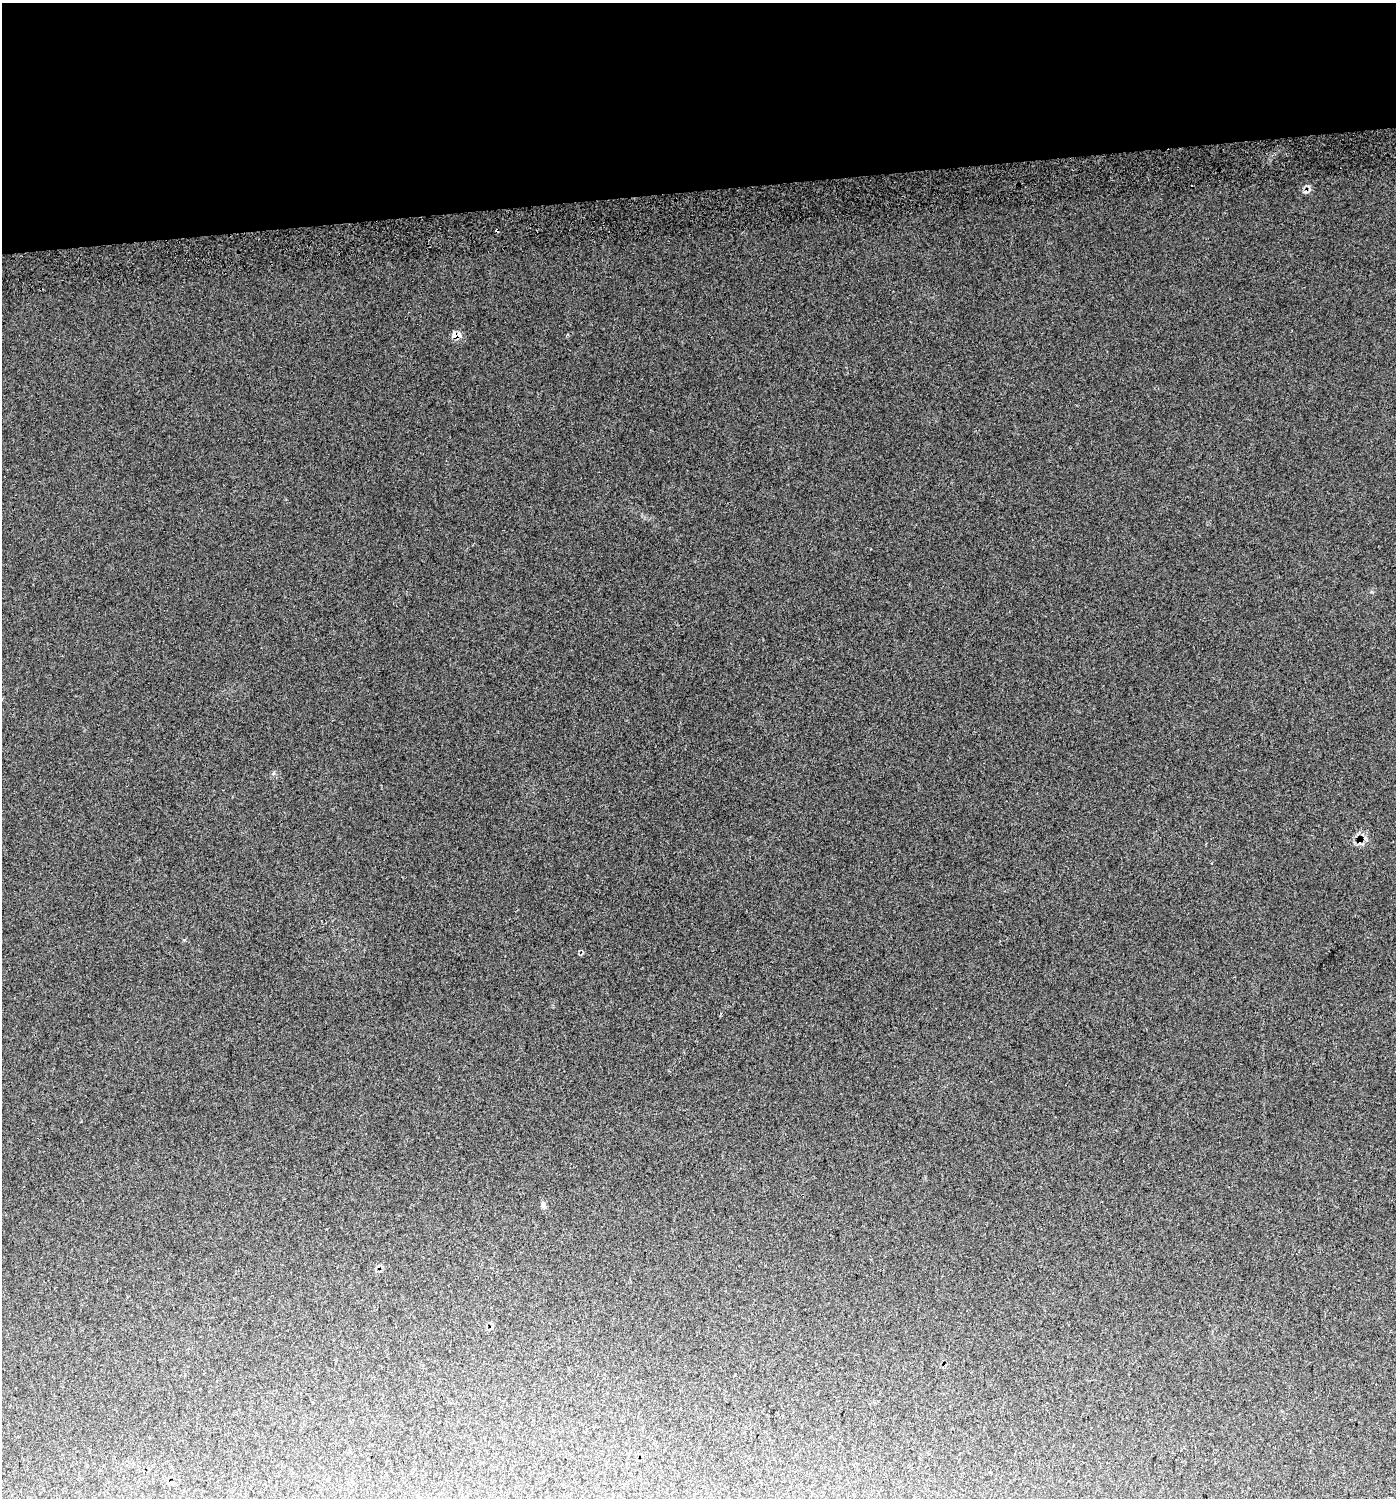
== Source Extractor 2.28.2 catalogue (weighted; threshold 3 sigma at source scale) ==
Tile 2 of 3 x 3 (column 2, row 1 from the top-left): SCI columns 1440-2833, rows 3034-4529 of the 4231 x 4570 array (HDU 1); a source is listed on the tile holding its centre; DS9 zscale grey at full resolution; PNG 1398 x 1500 px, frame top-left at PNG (2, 3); no overlay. Shown black and unused: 13% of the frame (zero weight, under 2 of 3 exposures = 5% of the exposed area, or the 3 px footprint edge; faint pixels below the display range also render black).
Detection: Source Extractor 2.28.2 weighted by HDU 2 'WHT'; one run over the whole footprint, this tile lists its part. Background 0.034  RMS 0.012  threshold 0.0541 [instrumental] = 3 sigma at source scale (4.5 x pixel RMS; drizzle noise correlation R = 1.50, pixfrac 1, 0.0396/0.0396 arcsec/px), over >= 5 px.
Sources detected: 6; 3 cosmic-ray / hot-pixel residue — not listed; the other 3 listed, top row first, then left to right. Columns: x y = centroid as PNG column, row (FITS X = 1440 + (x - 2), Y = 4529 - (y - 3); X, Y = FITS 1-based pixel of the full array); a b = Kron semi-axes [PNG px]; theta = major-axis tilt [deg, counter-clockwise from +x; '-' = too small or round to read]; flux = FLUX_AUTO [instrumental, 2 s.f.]
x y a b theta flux
456 335 9 7 11 12
1359 841 9 4 87 3.1
543 1205 6 5 - 2.4
Overlapping masked pixels (flux is a lower limit): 2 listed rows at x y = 456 335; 1359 841